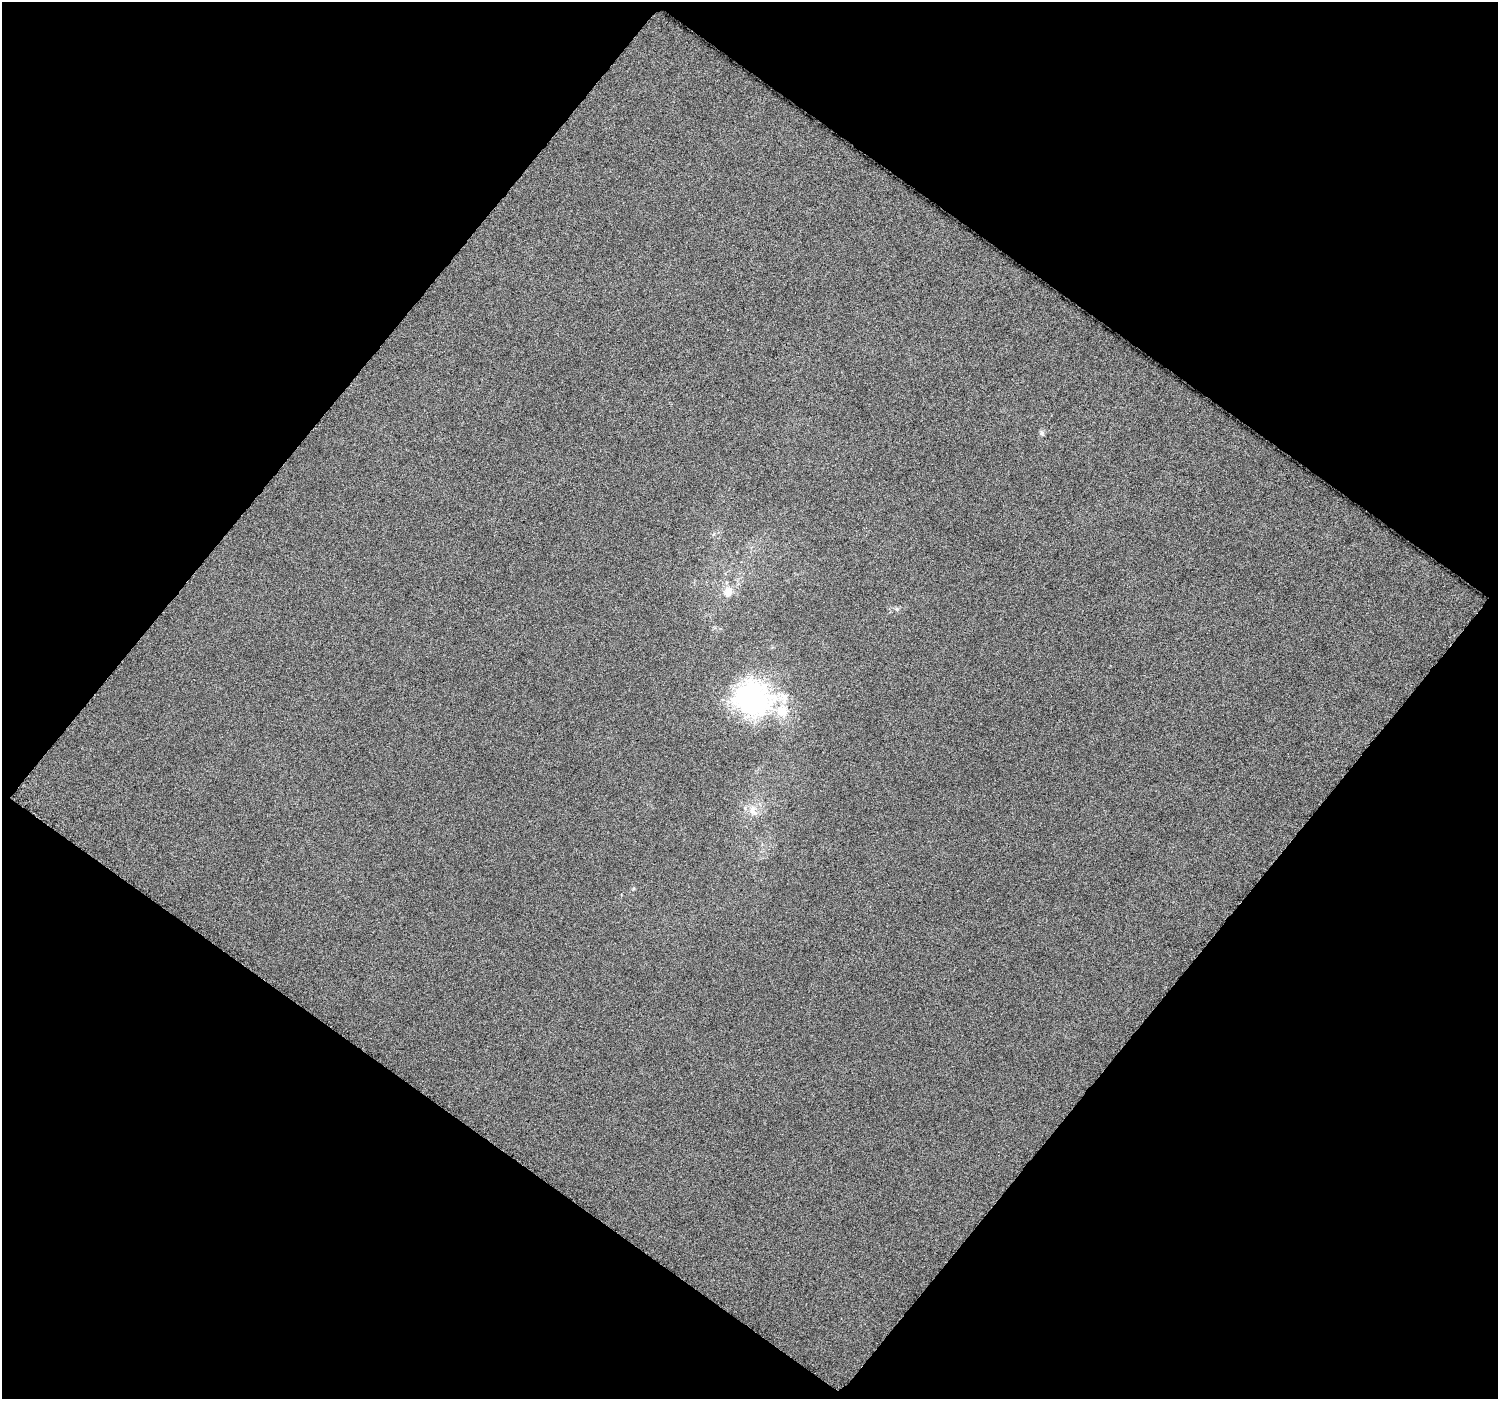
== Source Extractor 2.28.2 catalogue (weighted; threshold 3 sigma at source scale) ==
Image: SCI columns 4-1499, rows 53-1449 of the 1503 x 1511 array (HDU 1 of 3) = the unmasked area's bounding box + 8 px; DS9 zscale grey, full resolution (1 PNG px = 1 image px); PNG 1500 x 1401 px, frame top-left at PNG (2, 2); no overlay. Shown black and unused: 50% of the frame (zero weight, under 3 of 6 exposures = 2% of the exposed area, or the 3 px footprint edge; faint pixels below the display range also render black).
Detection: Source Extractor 2.28.2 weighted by HDU 2 'WHT'. Background 0.003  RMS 0.012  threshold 0.0485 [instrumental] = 3 sigma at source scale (4.09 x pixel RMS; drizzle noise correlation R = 1.36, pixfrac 0.8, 0.0396/0.0396 arcsec/px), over >= 5 px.
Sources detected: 6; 1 inside a brighter listed object's ellipse — not listed separately; the other 5 listed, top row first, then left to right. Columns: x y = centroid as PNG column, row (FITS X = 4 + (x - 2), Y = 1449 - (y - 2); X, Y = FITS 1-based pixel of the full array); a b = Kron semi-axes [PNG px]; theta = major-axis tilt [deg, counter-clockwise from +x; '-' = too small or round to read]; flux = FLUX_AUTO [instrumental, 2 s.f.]
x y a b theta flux
1042 433 8 6 -32 2.4
728 592 11 10 - 11
752 699 13 12 - 660
782 711 18 16 -50 23
752 810 14 10 -77 11